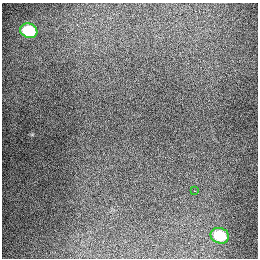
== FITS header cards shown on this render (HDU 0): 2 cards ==
NAXIS1  =                  256
NAXIS2  =                  256

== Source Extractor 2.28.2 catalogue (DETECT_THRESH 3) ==
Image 256 x 256 px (HDU 0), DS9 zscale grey, 1 PNG px = 1 image px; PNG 260 x 260 px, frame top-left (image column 1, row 256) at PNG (2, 3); each listed source drawn as its Kron ellipse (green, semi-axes under 4 px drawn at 4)
Background 1310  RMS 27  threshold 82.4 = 3 sigma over >= 5 px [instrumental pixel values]
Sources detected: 3; all 3 listed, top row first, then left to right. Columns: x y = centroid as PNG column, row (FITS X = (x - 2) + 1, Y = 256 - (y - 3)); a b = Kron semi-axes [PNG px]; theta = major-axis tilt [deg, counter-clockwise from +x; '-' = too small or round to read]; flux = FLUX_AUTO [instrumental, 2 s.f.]
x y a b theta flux
29 31 9 7 -19 83000
194 191 3 2 - 4000
220 236 9 7 -20 63000